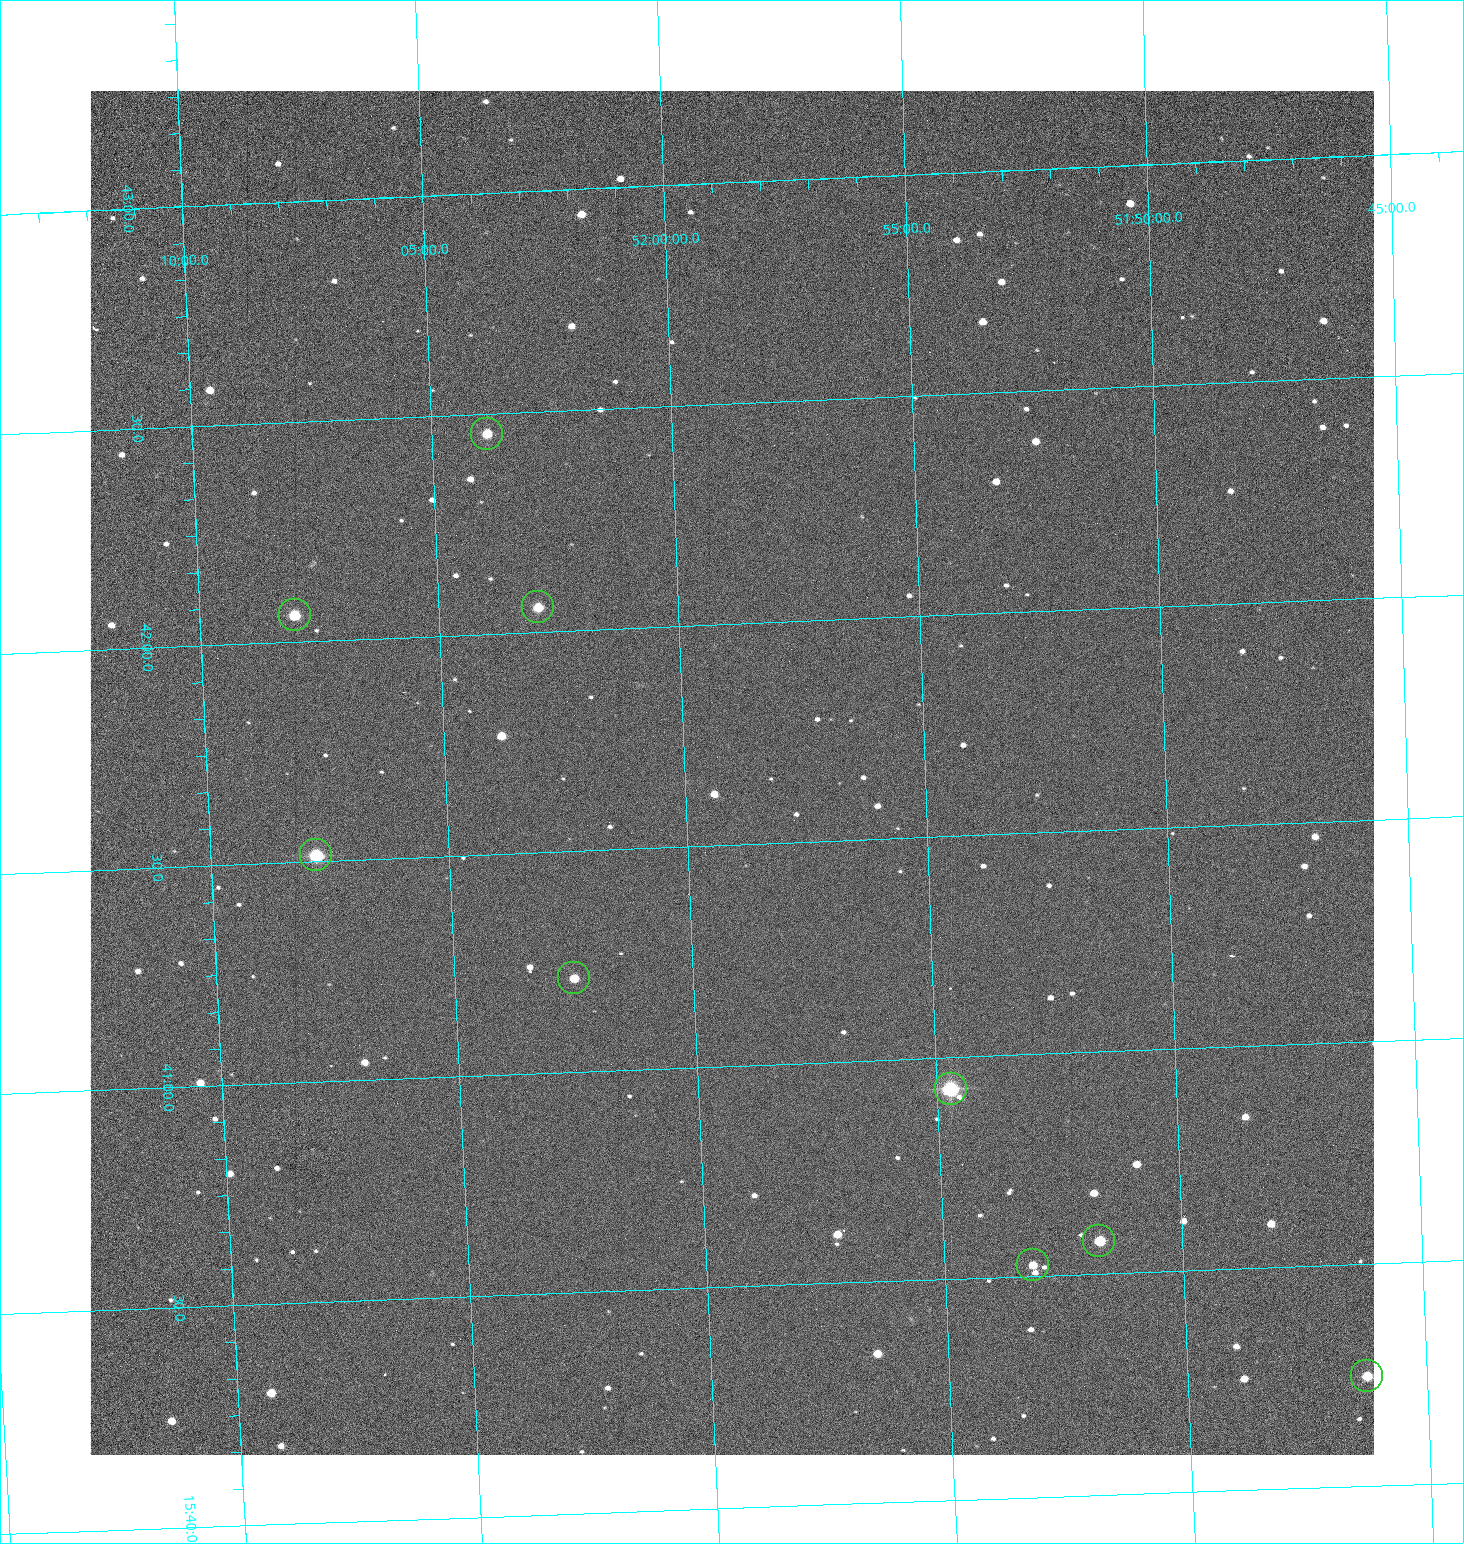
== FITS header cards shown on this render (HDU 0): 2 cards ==
NAXIS1  =                 1284 /fastest changing axis
NAXIS2  =                 1364 /next to fastest changing axis

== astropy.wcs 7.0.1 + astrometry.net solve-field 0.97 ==
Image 1284 x 1364 px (HDU 0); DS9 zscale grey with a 90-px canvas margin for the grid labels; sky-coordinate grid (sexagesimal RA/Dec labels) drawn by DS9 from the SOLVED WCS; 9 Tycho-2 reference stars matched to detected sources circled (green)
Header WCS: RA---TAN/DEC--TAN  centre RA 15:41:40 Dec +51:59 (235.42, +51.98 deg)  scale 1.26 arcsec/px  FOV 26.9' x 28.5'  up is +92 deg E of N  parity flipped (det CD > 0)
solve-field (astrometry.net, Tycho-2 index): VERIFIED the header's WCS against the Tycho-2 star catalogue (9 matches, 0 conflicts) and refined it, rather than solving blind
Solved WCS: RA---TAN-SIP/DEC--TAN-SIP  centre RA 15:41:40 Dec +51:59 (235.42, +51.98 deg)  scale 1.25 arcsec/px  FOV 26.8' x 28.5'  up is +92 deg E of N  parity flipped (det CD > 0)
The solver's refit moves the header's centre by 0.68 arcsec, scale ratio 0.9974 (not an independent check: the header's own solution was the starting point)
Tycho-2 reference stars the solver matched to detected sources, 9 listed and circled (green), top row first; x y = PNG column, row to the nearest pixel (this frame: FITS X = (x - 90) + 1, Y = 1364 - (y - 91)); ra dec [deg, ICRS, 3 dp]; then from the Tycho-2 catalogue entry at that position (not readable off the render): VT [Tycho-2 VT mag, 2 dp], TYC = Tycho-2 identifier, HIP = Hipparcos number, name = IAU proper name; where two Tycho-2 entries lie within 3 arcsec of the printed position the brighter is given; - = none
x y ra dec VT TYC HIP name
487 434 235.614 +52.064 11.61 3489-1132-1 - -
538 607 235.514 +52.049 11.19 3489-1407-1 - -
295 615 235.515 +52.133 11.12 3489-1380-1 - -
316 855 235.378 +52.130 9.31 3489-1322-1 76850 -
574 978 235.303 +52.042 11.52 3489-958-1 - -
951 1089 235.232 +51.912 9.59 3489-824-1 - -
1099 1241 235.143 +51.862 10.97 3489-1016-1 - -
1033 1265 235.131 +51.886 12.29 3489-908-1 - -
1367 1376 235.062 +51.771 11.53 3489-1453-1 - -